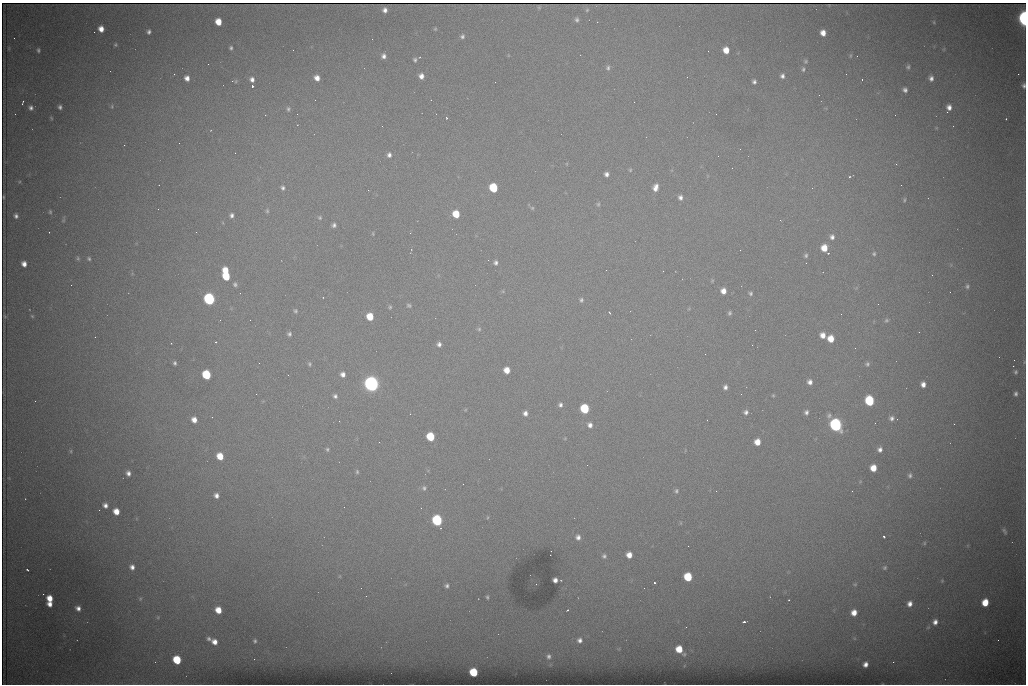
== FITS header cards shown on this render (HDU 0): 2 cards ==
NAXIS1  =                 1024 /fastest changing axis
NAXIS2  =                  682 /next to fastest changing axis

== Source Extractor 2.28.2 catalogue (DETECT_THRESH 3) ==
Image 1024 x 682 px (HDU 0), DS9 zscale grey, 1 PNG px = 1 image px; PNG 1028 x 686 px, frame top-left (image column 1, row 682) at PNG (2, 3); no overlay
Background 4580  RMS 44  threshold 133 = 3 sigma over >= 5 px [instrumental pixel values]
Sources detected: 220; all 220 listed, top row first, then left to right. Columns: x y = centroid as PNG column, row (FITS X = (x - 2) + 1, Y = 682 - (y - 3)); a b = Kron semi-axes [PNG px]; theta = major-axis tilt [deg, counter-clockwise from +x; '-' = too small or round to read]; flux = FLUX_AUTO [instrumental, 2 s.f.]
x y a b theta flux
539 7 5 5 - 2.5e+02
385 10 5 4 - 1.2e+04
587 10 5 4 - 3.5e+03
1024 18 8 4 -86 7.7e+05
577 20 6 5 - 6.9e+03
218 22 6 5 - 4.7e+04
934 22 5 3 - 2.9e+03
101 29 5 5 - 2.6e+04
435 29 5 4 - 3.1e+03
149 32 4 4 - 7.5e+03
823 33 5 5 - 2.5e+04
462 36 6 5 - 6.6e+03
14 38 2 2 - 1.4e+03
115 45 4 4 - 3.8e+03
231 48 4 3 - 5.1e+03
38 50 4 3 - 5.1e+03
726 50 6 5 - 3.7e+04
384 56 5 5 - 1.1e+04
850 56 7 3 71 3.1e+03
857 56 2 2 - 1.4e+03
415 60 4 3 - 5.5e+03
805 61 6 5 - 4.8e+03
208 64 2 2 - 2.7e+03
908 67 5 4 - 5.3e+03
608 68 7 6 - 7.6e+03
803 69 6 4 86 5.5e+03
174 74 3 2 - 2.8e+03
1018 74 2 2 - 1.5e+04
421 76 5 5 - 1.7e+04
782 76 4 4 - 9.1e+03
187 78 5 5 - 1.8e+04
317 78 5 5 - 2.1e+04
931 78 6 5 - 1.2e+04
252 79 6 6 - 1.3e+04
862 79 3 2 - 4.7e+03
236 81 5 4 - 3.4e+03
754 82 4 4 - 7.5e+03
1024 85 7 5 89 9.2e+03
252 86 3 3 - 9.0e+04
905 90 5 4 - 9.6e+03
23 102 5 2 - 3.8e+03
112 106 6 5 - 4.4e+03
60 107 4 4 - 7.2e+03
949 107 6 5 - 1.7e+04
31 108 5 5 - 9.9e+03
288 109 7 6 - 7.3e+03
947 112 2 2 - 3.5e+03
297 114 3 2 - 2.5e+03
447 118 3 3 - 3.0e+03
1006 119 2 2 - 2.0e+03
382 126 2 2 - 1.7e+03
179 143 2 2 - 3.6e+03
124 145 2 2 - 1.9e+03
740 149 2 2 - 2.9e+03
235 153 2 2 - 1.4e+03
389 155 6 5 - 1.1e+04
896 164 3 3 - 1.8e+03
630 170 5 5 - 3.9e+03
606 174 5 5 - 1.1e+04
849 177 3 2 - 2.7e+03
901 185 2 2 - 1.5e+03
655 187 9 6 74 2.2e+04
283 188 6 5 - 7.5e+03
493 188 6 5 - 1.6e+05
812 188 2 2 - 3.9e+03
368 190 2 2 - 9.0e+03
4 197 3 2 - 2.3e+03
680 197 6 5 - 1.1e+04
904 200 6 4 77 4.3e+03
598 204 6 5 - 5.2e+03
532 208 6 5 - 4.3e+03
267 211 6 5 - 4.7e+03
50 212 5 4 - 3.9e+03
456 214 6 5 - 7.2e+04
232 215 6 5 - 8.8e+03
16 216 6 5 - 9.0e+03
320 218 6 5 - 5.0e+03
63 220 6 5 - 4.2e+03
780 220 3 3 - 2.5e+03
334 225 5 4 - 8.5e+03
49 232 2 2 - 2.1e+03
373 234 5 3 - 3.0e+03
832 237 7 6 - 1.1e+04
824 248 6 5 - 4.4e+04
828 253 3 3 - 3.6e+03
874 254 5 5 - 4.8e+03
806 255 5 5 - 5.8e+03
78 258 6 4 -70 4.1e+03
89 259 5 4 - 4.9e+03
488 260 3 2 - 2.3e+03
496 263 6 5 - 8.6e+03
806 263 2 2 - 1.3e+03
24 264 5 5 - 1.8e+04
226 270 6 4 -70 4.7e+04
663 271 2 2 - 1.9e+03
932 275 2 2 - 1.2e+03
226 276 7 5 -62 1.0e+05
712 281 5 4 - 3.2e+03
235 284 6 5 - 6.6e+03
71 285 2 2 - 6.6e+03
967 286 7 5 73 7.0e+03
503 291 6 4 73 3.4e+03
723 291 6 5 - 2.3e+04
751 293 5 4 - 5.7e+03
209 299 6 6 - 6.2e+05
581 300 6 5 - 6.1e+03
409 305 6 5 - 5.4e+03
390 307 5 4 - 4.5e+03
295 311 5 5 - 4.8e+03
609 312 3 2 - 2.3e+03
730 313 5 5 - 5.9e+03
841 314 2 2 - 2.4e+03
4 316 4 3 - 2.2e+03
32 316 6 3 -45 3.4e+03
370 317 6 5 - 6.8e+04
886 320 6 5 - 5.5e+03
479 329 5 5 - 5.2e+03
755 330 2 2 - 1.6e+03
289 334 5 4 - 6.5e+03
823 335 6 5 - 2.2e+04
831 339 6 5 - 4.5e+04
216 342 3 3 - 5.3e+03
171 343 2 2 - 1.6e+03
439 344 6 5 - 1.0e+04
752 345 2 2 - 4.3e+03
1014 360 2 2 - 2.3e+03
175 363 4 4 - 5.9e+03
259 363 2 2 - 1.8e+03
310 364 6 5 - 5.1e+03
867 364 6 5 - 6.4e+03
1013 366 2 2 - 2.2e+04
507 370 6 5 - 3.6e+04
1016 372 7 5 88 6.3e+03
343 374 6 5 - 1.5e+04
206 375 6 5 - 1.8e+05
288 375 2 2 - 1.8e+03
810 382 6 6 - 1.4e+04
371 384 8 7 - 1.5e+06
923 384 5 5 - 1.7e+04
725 387 6 5 - 1.1e+04
256 394 2 2 - 1.8e+03
1016 394 6 5 - 8.1e+03
773 395 5 4 - 3.4e+03
335 396 6 5 - 8.4e+03
35 401 2 2 - 1.7e+03
869 401 7 6 - 2.2e+05
560 405 6 5 - 8.6e+03
585 409 6 6 - 1.9e+05
746 412 6 6 - 1.0e+04
806 412 6 5 - 9.6e+03
525 413 5 5 - 1.3e+04
829 415 7 7 - 8.1e+03
891 418 6 6 - 9.7e+03
194 420 5 5 - 2.3e+04
339 421 2 2 - 1.4e+03
875 423 2 2 - 1.8e+03
954 424 2 2 - 9.5e+03
590 425 6 6 - 1.3e+04
836 425 7 6 - 8.7e+05
430 437 6 5 - 1.2e+05
757 442 6 5 - 3.5e+04
327 449 5 4 - 5.0e+03
880 449 6 6 - 1.2e+04
71 451 6 4 -90 3.6e+03
220 456 6 5 - 5.5e+04
587 465 2 2 - 3.5e+03
873 468 6 5 - 4.3e+04
357 472 6 4 -77 4.7e+03
128 473 5 4 - 1.2e+04
910 475 6 5 - 7.4e+03
463 484 2 2 - 1.3e+03
424 488 7 6 - 7.1e+03
676 491 6 5 - 5.7e+03
716 491 3 2 - 2.3e+03
852 491 2 2 - 1.7e+03
216 495 6 6 - 1.5e+04
105 505 5 4 - 1.3e+04
344 507 2 2 - 3.9e+03
116 511 6 5 - 3.5e+04
437 520 6 6 - 3.7e+05
1004 531 7 4 -61 6.5e+03
578 537 6 5 - 1.3e+04
884 537 3 3 - 1.0e+04
924 543 5 5 - 4.1e+03
629 555 5 5 - 2.7e+04
604 556 6 6 - 7.5e+03
132 567 8 6 -81 1.7e+04
885 568 7 6 - 6.9e+03
27 570 3 2 - 3.3e+03
688 577 6 6 - 1.2e+05
555 580 4 4 - 1.4e+04
942 581 5 4 - 3.8e+03
654 583 3 3 - 9.8e+04
855 584 6 4 -6 4.1e+03
447 586 6 5 - 7.7e+03
43 594 2 2 - 9.6e+03
487 597 4 3 - 4.2e+03
50 598 6 5 - 3.6e+04
140 599 8 6 89 7.1e+03
789 600 3 2 - 5.5e+03
985 602 6 5 - 6.2e+04
50 604 5 4 - 1.9e+04
910 604 7 6 - 1.9e+04
78 608 7 6 - 1.5e+04
218 610 6 5 - 4.2e+04
567 610 3 2 - 2.2e+03
854 613 6 5 - 2.9e+04
158 617 5 5 - 4.7e+03
744 622 4 2 - 5.9e+03
935 622 8 7 - 2.0e+04
209 639 6 5 - 7.7e+03
580 640 6 5 - 1.1e+04
255 641 5 4 - 5.1e+03
214 642 6 6 - 2.2e+04
679 649 7 5 -50 5.9e+04
549 656 5 4 - 7.1e+03
254 659 2 2 - 5.5e+03
177 660 6 5 - 1.3e+05
865 664 5 4 - 1.6e+04
474 672 6 5 - 1.3e+05
At the frame edge (FLAGS 8, measured only in part): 2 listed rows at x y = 1024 18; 1024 85

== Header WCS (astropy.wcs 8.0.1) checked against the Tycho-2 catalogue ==
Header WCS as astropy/WCSLIB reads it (CRVAL/CRPIX/CD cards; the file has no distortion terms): RA---TAN/DEC--TAN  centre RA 07:06:07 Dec +31:10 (106.53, +31.16 deg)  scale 1.44 arcsec/px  FOV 24.5' x 16.3'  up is -93 deg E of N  parity flipped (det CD > 0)
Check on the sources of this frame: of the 60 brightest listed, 8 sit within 2.2 arcsec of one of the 14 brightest Tycho-2 stars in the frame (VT <= 12.35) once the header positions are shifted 0.36 arcsec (0.36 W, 0.01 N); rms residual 0.90 arcsec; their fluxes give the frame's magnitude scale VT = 24.97 - 2.5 log10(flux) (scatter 0.21 mag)
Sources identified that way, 8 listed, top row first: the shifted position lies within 2.2 arcsec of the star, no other Tycho-2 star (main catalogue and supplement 1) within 4.4 arcsec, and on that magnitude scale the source's flux lands within +1.5 / -3 mag of the star's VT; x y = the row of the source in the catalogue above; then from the Tycho-2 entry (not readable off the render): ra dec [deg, ICRS J2000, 3 dp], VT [Tycho-2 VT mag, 2 dp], TYC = Tycho-2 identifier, HIP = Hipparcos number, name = IAU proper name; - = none
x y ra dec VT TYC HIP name
493 188 106.458 +31.151 12.35 2438-728-1 - -
206 375 106.551 +31.041 11.84 2438-663-1 - -
371 384 106.552 +31.106 9.20 2438-180-1 - -
869 401 106.550 +31.305 11.61 2438-184-1 - -
585 409 106.559 +31.192 11.79 2438-1039-1 - -
836 425 106.562 +31.292 10.01 2438-106-1 - -
437 520 106.614 +31.135 11.36 2438-550-1 - -
474 672 106.684 +31.152 11.76 2438-931-1 - -